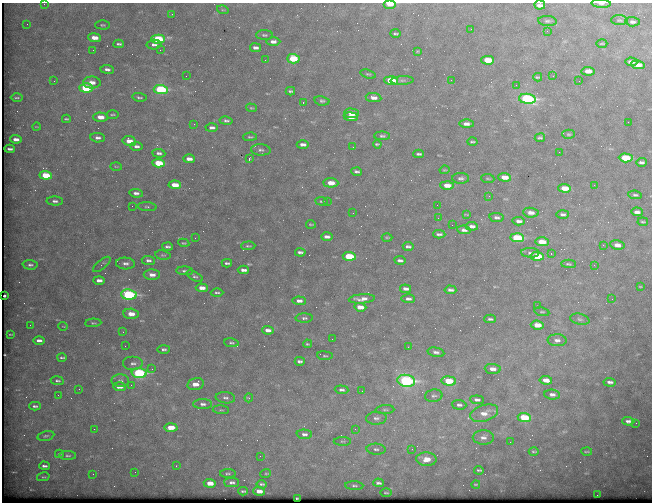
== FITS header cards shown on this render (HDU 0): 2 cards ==
NAXIS1  =                  650 / Width of table row in bytes
NAXIS2  =                  500 / Number of rows in table

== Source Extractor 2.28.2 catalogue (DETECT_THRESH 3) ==
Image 650 x 500 px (HDU 0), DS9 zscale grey, 1 PNG px = 1 image px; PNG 654 x 504 px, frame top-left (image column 1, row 500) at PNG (2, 3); each listed source drawn as its Kron ellipse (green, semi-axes under 4 px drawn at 4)
Background 932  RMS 4.8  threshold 14.5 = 3 sigma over >= 5 px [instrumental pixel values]
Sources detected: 255; all 255 listed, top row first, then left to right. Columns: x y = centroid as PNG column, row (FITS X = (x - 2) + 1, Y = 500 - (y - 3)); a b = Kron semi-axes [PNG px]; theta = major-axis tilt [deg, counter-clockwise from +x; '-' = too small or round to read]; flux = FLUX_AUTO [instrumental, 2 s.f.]
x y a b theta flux
44 4 3 2 - 160
390 4 6 3 0 8300
601 4 9 4 -3 940
540 5 5 4 - 1600
223 10 6 3 -17 390
172 14 3 2 - 270
619 20 8 5 -3 620
547 21 9 5 -4 720
632 22 7 4 -4 880
27 24 2 2 - 170
103 25 7 4 -1 480
471 29 2 2 - 210
547 31 2 2 - 170
395 33 5 2 - 510
264 35 8 5 -1 640
95 38 6 4 -8 2900
158 39 7 4 -2 19000
273 42 7 4 0 1400
602 43 5 2 - 300
119 44 5 3 - 580
154 45 7 5 3 950
255 48 5 3 - 1100
93 50 2 2 - 450
160 50 2 2 - 780
418 51 3 2 - 300
293 59 6 4 -1 9300
265 60 2 2 - 240
488 60 6 4 -3 5700
631 62 6 3 -3 1400
638 65 7 4 -8 2800
107 69 7 4 -8 1000
588 71 6 4 -3 2400
368 74 8 4 -17 500
186 76 2 2 - 220
553 76 2 2 - 180
538 77 4 3 - 430
402 80 11 4 3 830
451 80 2 2 - 680
54 81 2 2 - 150
391 81 7 4 -3 11000
579 81 2 2 - 160
92 82 9 6 0 2500
516 85 2 2 - 330
86 88 7 4 -3 18000
161 90 7 4 -4 29000
290 91 5 3 - 500
139 97 7 3 -8 530
17 98 6 2 0 400
373 98 8 4 -8 1800
527 99 8 5 -7 46000
322 101 7 4 -10 680
303 102 3 2 - 670
251 108 5 4 - 390
351 113 7 5 -4 3600
112 115 6 3 1 420
100 117 7 4 -2 2900
351 117 7 4 -6 3100
66 119 4 3 - 440
226 121 6 4 -10 720
628 122 2 2 - 290
194 124 3 2 - 290
466 124 7 4 0 1400
37 127 4 2 - 250
212 128 6 3 2 1100
569 134 6 4 -2 480
382 136 8 4 -1 670
250 137 6 3 1 460
98 138 7 4 -4 1000
540 138 5 4 - 580
16 139 6 3 -5 1600
129 141 7 5 -9 2800
472 142 5 2 - 440
303 144 6 3 0 1500
377 144 4 2 - 390
136 146 6 4 -2 910
353 147 3 3 - 360
10 149 5 3 - 750
261 150 10 5 -3 910
559 152 2 2 - 480
159 153 6 4 -6 840
419 154 5 3 - 580
626 158 7 4 -4 11000
189 159 6 3 -1 1700
249 159 3 2 - 4000
641 162 5 3 - 780
159 163 6 4 -4 9100
116 166 6 4 -2 350
444 170 5 3 - 310
356 172 5 3 - 660
46 175 6 4 -6 8500
505 177 6 4 -4 3400
461 178 8 5 1 860
488 179 6 3 -5 340
331 183 7 4 -3 3500
175 185 6 4 -3 4500
447 185 7 4 -1 3100
594 185 3 3 - 290
565 188 6 4 -3 4400
136 193 7 4 -7 1100
635 195 7 4 -5 590
489 196 3 3 - 220
55 201 8 4 -2 1000
321 201 6 3 -6 430
327 201 2 2 - 250
437 205 2 2 - 280
132 206 2 2 - 230
147 207 9 4 -5 690
637 212 6 3 -4 1100
353 213 3 2 - 260
531 213 8 5 -6 2000
467 214 4 2 - 240
563 214 6 4 2 770
497 217 7 4 -9 880
438 218 2 2 - 180
519 221 6 4 -5 1100
643 222 5 2 - 390
311 224 5 2 - 360
452 225 2 2 - 130
472 226 6 3 -6 1000
464 230 7 3 -9 1100
439 234 6 3 -2 710
327 237 6 3 1 1200
387 237 5 3 - 340
195 238 2 2 - 310
517 238 7 4 -4 17000
542 242 7 4 -3 4400
184 243 5 3 - 370
603 245 2 2 - 1100
617 245 7 4 -10 1800
248 246 7 3 1 450
167 247 5 3 - 690
408 247 5 3 - 710
300 252 5 3 - 820
530 253 9 5 -2 980
551 254 2 2 - 1400
163 255 8 4 -7 530
349 256 6 4 -4 13000
537 256 6 4 -4 9600
148 260 7 4 -5 820
400 260 5 3 - 760
125 263 9 6 -5 1200
227 263 5 3 - 560
102 264 10 4 40 750
568 264 7 4 -3 500
30 265 7 5 -4 770
594 265 2 2 - 180
243 270 6 3 -4 1200
185 271 8 4 -4 760
152 275 8 5 -1 2000
195 276 9 4 -28 660
99 280 6 3 -1 1500
640 286 3 2 - 200
202 288 6 4 -2 2400
405 289 5 3 - 1100
450 290 6 3 -4 950
217 293 6 2 0 500
129 295 8 5 -6 40000
5 296 3 2 - 640
362 299 13 4 4 1900
408 299 7 4 -1 930
612 299 2 2 - 150
299 301 7 4 -3 1400
538 306 3 2 - 520
360 307 6 4 -6 3100
542 312 7 3 -10 430
131 314 8 5 -4 3600
304 318 8 4 1 750
490 319 6 3 -2 630
580 319 10 5 -12 810
93 323 8 4 3 500
30 325 2 2 - 190
537 325 6 4 -5 3600
63 326 5 3 - 220
268 330 6 3 -7 1300
123 332 3 3 - 530
10 334 4 2 - 220
332 339 2 2 - 430
39 340 5 3 - 1200
557 340 9 6 -2 1500
231 343 7 4 -8 580
308 344 4 2 - 400
125 346 2 2 - 150
408 347 2 2 - 180
164 349 6 4 1 700
436 352 8 4 -12 1000
325 356 8 3 -5 440
62 357 5 2 - 480
300 361 5 3 - 660
133 363 10 7 0 1400
152 369 3 3 - 290
493 369 8 5 -5 1700
139 373 7 5 -3 34000
546 380 6 4 -8 2500
57 381 7 3 -8 530
120 381 8 6 0 1100
406 381 9 6 -10 57000
449 381 7 4 -6 8500
610 382 6 3 -5 980
195 384 8 5 14 3100
131 385 3 3 - 340
119 387 6 3 -3 2500
79 389 2 2 - 160
342 390 7 4 -5 860
362 391 2 2 - 150
552 394 8 5 -6 1300
58 395 2 2 - 400
434 396 9 6 9 960
225 398 10 5 -7 970
249 398 4 4 - 400
477 400 7 4 -6 940
203 404 9 5 0 1200
459 405 7 5 -3 850
35 406 6 3 -1 680
221 410 8 3 -5 420
385 410 9 4 4 740
484 413 14 8 18 3500
524 417 6 4 -7 11000
376 418 10 6 2 1300
628 421 6 4 -2 1000
636 423 2 2 - 160
171 427 7 4 2 4900
94 429 2 2 - 140
355 429 3 3 - 230
304 434 7 5 -3 960
46 436 8 4 12 620
483 437 10 7 -1 1700
342 441 8 4 -1 530
510 442 2 2 - 310
376 449 9 5 -2 980
412 449 2 2 - 210
534 451 5 2 - 350
587 452 5 2 - 350
59 454 4 3 - 360
68 456 8 4 0 650
260 456 2 2 - 1400
426 459 10 7 -2 3700
44 466 5 3 - 870
176 466 3 3 - 300
479 470 5 3 - 480
135 472 2 2 - 130
266 473 5 3 - 270
93 474 3 2 - 300
228 474 8 3 0 500
43 477 6 4 14 420
232 482 7 5 0 910
210 483 6 4 -4 3800
378 483 5 3 - 760
262 484 5 3 - 540
476 484 4 2 - 330
354 486 9 3 -3 580
243 491 5 3 - 450
259 491 6 4 -5 2200
386 493 6 2 -1 330
597 495 2 2 - 1800
297 498 4 2 - 230
At the frame edge (FLAGS 8, measured only in part): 4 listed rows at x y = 44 4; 390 4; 601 4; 540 5